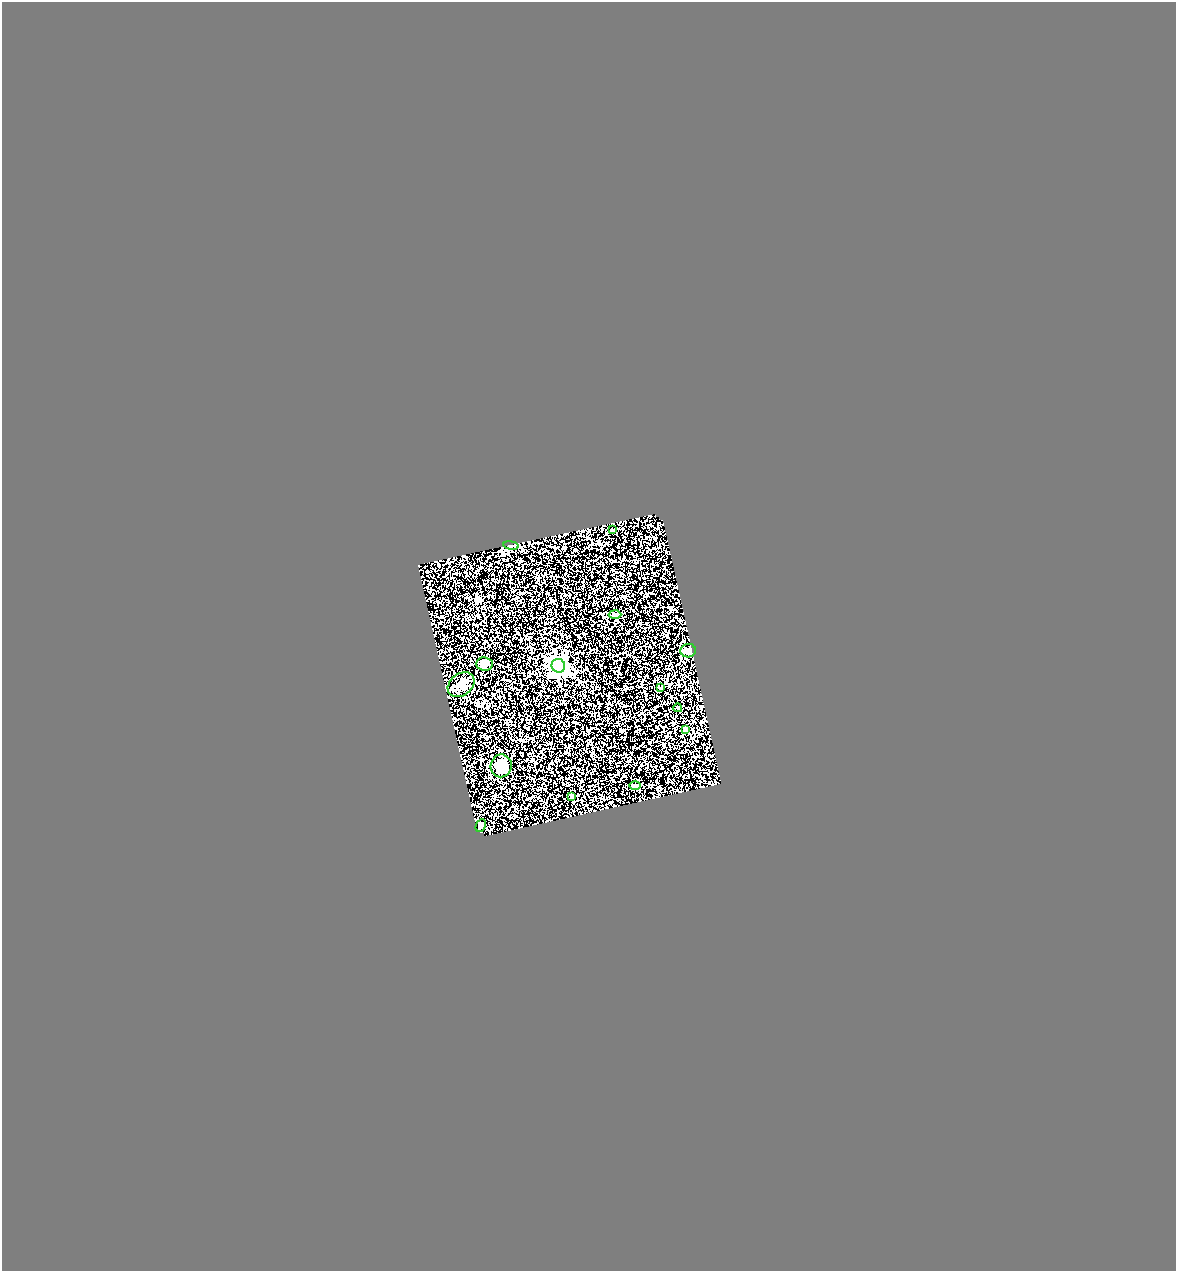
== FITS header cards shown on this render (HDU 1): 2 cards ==
NAXIS1  =                 1174
NAXIS2  =                 1269

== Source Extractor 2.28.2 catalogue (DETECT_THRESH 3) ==
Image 1174 x 1269 px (HDU 1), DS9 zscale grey, 1 PNG px = 1 image px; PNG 1178 x 1273 px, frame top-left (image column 1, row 1269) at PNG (2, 2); each listed source drawn as its Kron ellipse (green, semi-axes under 4 px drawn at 4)
Background 0.536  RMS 0.082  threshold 0.247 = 3 sigma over >= 5 px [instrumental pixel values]
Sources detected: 14; all 14 listed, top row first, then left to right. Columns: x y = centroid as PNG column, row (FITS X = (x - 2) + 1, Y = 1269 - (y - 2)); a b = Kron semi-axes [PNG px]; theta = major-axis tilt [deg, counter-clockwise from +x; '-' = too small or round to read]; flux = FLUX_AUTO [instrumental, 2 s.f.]
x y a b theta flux
612 530 3 3 - 5
511 545 8 4 -8 11
615 614 6 4 -2 8.9
688 651 7 7 - 27
485 664 8 7 - 23
558 666 7 6 - 1600
461 685 14 11 38 34
661 688 3 3 - 5.6
678 708 4 3 - 5.4
685 729 4 4 - 41
501 766 11 10 - 94
635 785 6 4 0 7.3
572 796 4 3 - 5.4
481 826 6 4 64 10